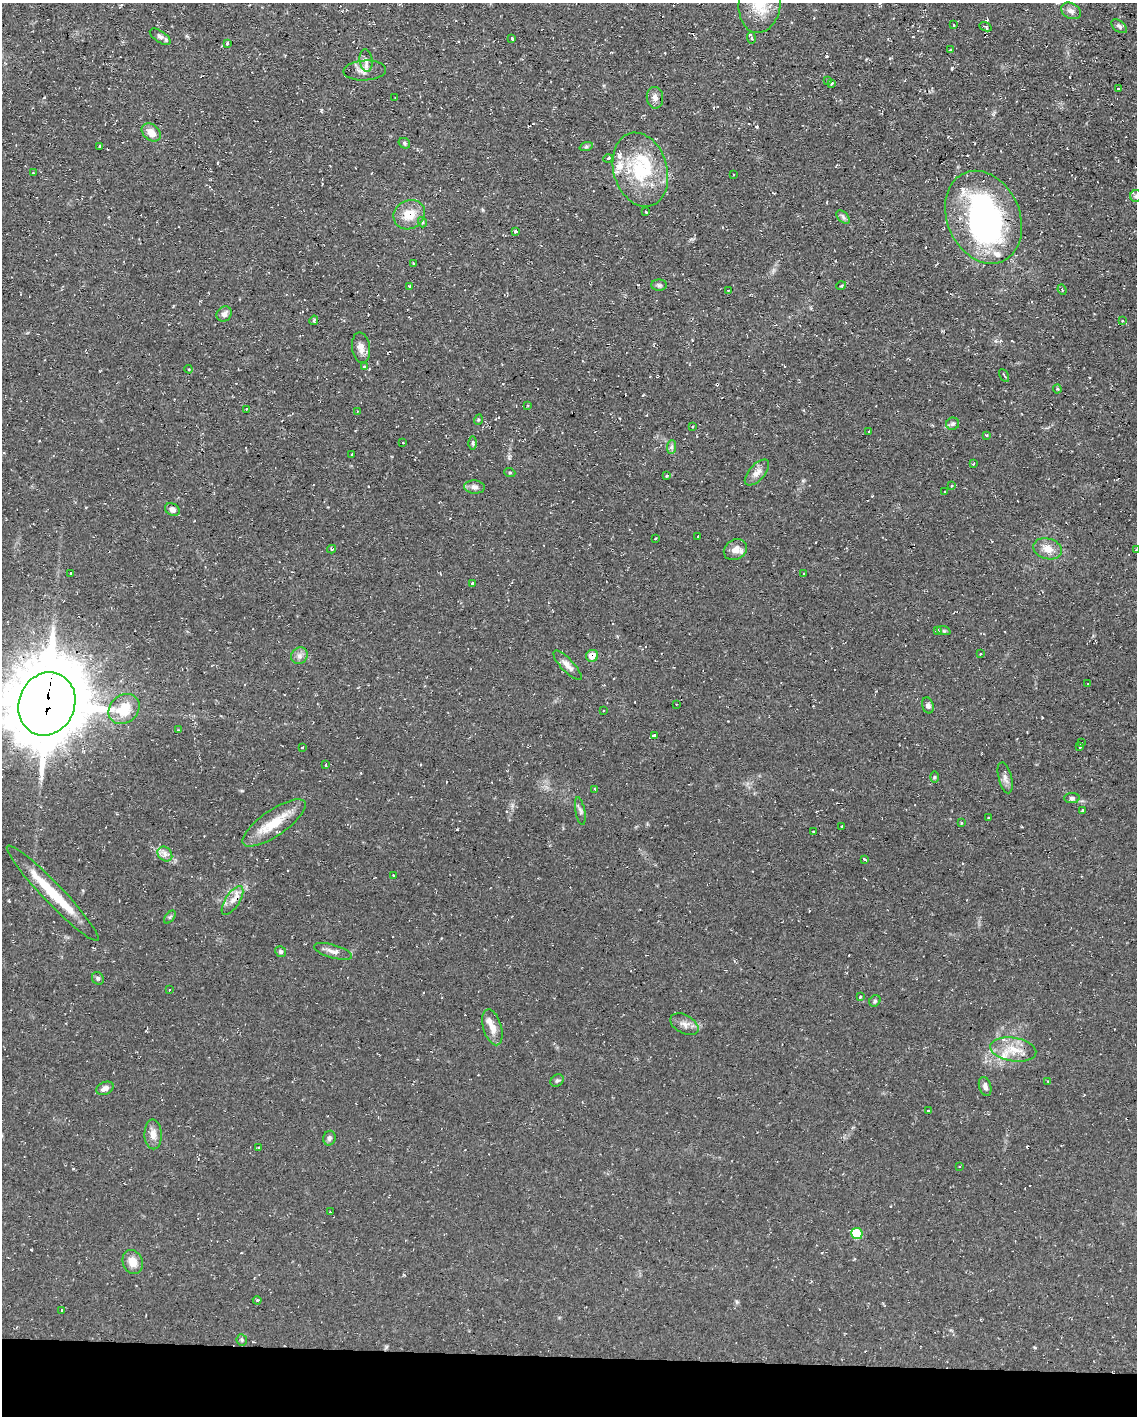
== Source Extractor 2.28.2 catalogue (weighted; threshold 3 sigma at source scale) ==
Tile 10 of 4 x 3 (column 2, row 3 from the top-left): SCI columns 1135-2269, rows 215-1628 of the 4538 x 4561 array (HDU 1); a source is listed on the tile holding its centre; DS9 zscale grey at full resolution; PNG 1139 x 1418 px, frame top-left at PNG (2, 3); each listed source drawn as its Kron ellipse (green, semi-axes under 4 px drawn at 4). Shown black and unused: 4% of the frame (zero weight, under 2 of 3 exposures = <1% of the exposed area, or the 3 px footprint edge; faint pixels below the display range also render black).
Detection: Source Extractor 2.28.2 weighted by HDU 2 'WHT'; one run over the whole footprint, this tile lists its part. Background 0.112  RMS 0.0077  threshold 0.0345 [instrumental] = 3 sigma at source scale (4.5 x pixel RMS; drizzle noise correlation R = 1.50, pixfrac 1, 0.05/0.05 arcsec/px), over >= 5 px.
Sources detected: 165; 1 inside a brighter object's white glare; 15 cosmic-ray / hot-pixel residue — neither listed nor drawn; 15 inside a brighter listed object's ellipse — not listed separately; the other 134 listed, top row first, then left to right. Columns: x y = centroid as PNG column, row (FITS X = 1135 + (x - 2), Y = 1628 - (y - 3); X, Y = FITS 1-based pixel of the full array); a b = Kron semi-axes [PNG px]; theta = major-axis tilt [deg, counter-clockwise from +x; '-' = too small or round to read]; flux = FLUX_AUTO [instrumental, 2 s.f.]
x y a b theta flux
760 3 30 21 83 24
1071 11 10 7 -28 3.3
953 25 3 2 - 0.78
1119 26 9 5 -38 2
985 27 6 4 -22 2.1
160 37 12 5 -34 2.6
512 38 3 3 - 2.6
751 38 6 3 -82 1
227 43 3 3 - 2.6
950 50 3 2 - 0.6
366 61 11 6 -82 3.5
365 70 21 10 3 6.4
828 80 3 3 - 1
832 83 3 2 - 0.67
1118 89 3 3 - 1.7
395 98 3 2 - 1
655 98 11 8 -84 4.2
151 132 10 7 -41 8.3
404 143 6 5 - 1.3
99 147 3 3 - 2
586 147 7 4 19 1.2
608 158 5 3 - 0.81
640 170 38 26 -74 46
33 173 3 3 - 0.9
733 175 3 2 - 1
1136 196 6 6 - 1.5
646 212 3 3 - 1.3
409 215 16 14 28 14
843 217 8 5 -47 1.9
983 217 48 36 -67 180
422 222 5 4 - 1.5
516 231 3 3 - 2.5
413 263 3 2 - 1.4
659 285 8 5 0 1.6
409 286 4 3 - 0.74
841 286 5 3 - 0.64
728 290 3 2 - 0.56
1062 290 5 3 - 1
224 314 8 7 - 3.2
314 320 5 4 - 1.6
1122 320 3 2 - 0.93
361 348 15 9 -82 5.2
364 367 4 3 - 0.82
189 369 4 3 - 0.99
1004 375 7 2 -61 0.82
1057 389 4 4 - 0.92
528 405 2 2 - 0.59
246 409 3 2 - 0.94
357 412 2 2 - 0.75
478 420 5 3 - 0.7
953 424 6 6 - 1.6
693 427 3 2 - 1.2
869 432 3 2 - 0.79
987 435 3 3 - 0.75
403 443 3 2 - 0.46
473 443 7 4 -89 1.3
671 447 7 4 88 1.5
352 454 2 2 - 0.62
973 464 3 2 - 0.66
510 473 5 3 - 0.8
757 473 16 8 48 5.6
667 476 3 3 - 0.99
952 486 3 3 - 0.77
474 487 10 6 -4 3.3
945 492 3 3 - 1.4
172 509 8 6 -31 3.7
698 536 3 2 - 0.75
655 538 3 2 - 0.7
332 549 4 4 - 0.99
1048 549 14 10 -15 8.3
735 550 12 9 31 6.1
1136 550 3 3 - 1.4
71 573 3 2 - 0.77
804 573 3 2 - 1
472 583 3 3 - 2.5
937 630 4 3 - 2.1
944 631 7 4 -18 1.2
981 654 3 2 - 0.76
299 656 9 8 - 3.5
592 656 6 6 - 10
567 665 19 6 -46 5.3
1088 684 3 2 - 1.1
47 704 32 28 67 5700
676 704 2 2 - 0.55
928 705 8 5 -73 2.4
124 709 17 13 41 19
603 711 3 2 - 0.87
178 730 3 3 - 0.59
654 736 4 3 - 58
1081 743 4 2 - 1
302 747 3 2 - 0.62
1080 747 3 2 - 0.92
326 765 3 2 - 0.95
934 777 6 4 89 0.97
1005 778 16 6 -75 3.5
595 789 3 3 - 1.7
1072 798 8 5 0 1.7
1082 810 3 2 - 0.7
580 811 14 5 -79 2.4
988 817 3 2 - 0.52
274 823 37 13 35 21
961 823 4 3 - 0.78
842 826 3 2 - 0.82
813 832 2 2 - 0.76
165 854 8 6 -46 3.3
864 859 3 3 - 1.3
394 876 3 2 - 0.71
53 893 65 10 -46 26
232 900 16 7 57 5.9
170 917 7 4 52 1.4
333 951 19 6 -17 4.5
281 952 5 5 - 1.5
98 978 6 5 - 1.8
169 989 3 3 - 2
860 997 3 3 - 1.5
875 1001 6 5 - 1.2
684 1024 15 9 -29 5
492 1027 18 9 -74 6.7
1013 1049 23 12 -9 14
557 1081 7 5 38 1.6
1048 1081 3 2 - 0.77
985 1087 10 6 -74 3
105 1088 9 6 22 3.5
928 1111 3 2 - 0.73
153 1134 15 8 -88 5.9
329 1138 7 6 - 2.1
258 1148 3 2 - 1.1
959 1167 3 2 - 0.55
330 1212 2 2 - 0.51
857 1234 6 5 - 26
133 1262 12 10 -67 8.5
257 1300 4 4 - 1.1
62 1310 3 3 - 1.4
242 1340 6 5 - 1.2
Overlapping masked pixels (flux is a lower limit): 4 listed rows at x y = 592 656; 47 704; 274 823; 232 900
Isophote crosses this tile's border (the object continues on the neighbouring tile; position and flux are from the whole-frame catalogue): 5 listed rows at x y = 760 3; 1071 11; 1136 196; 1136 550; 47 704
Unlisted compact peaks at least as high as the median listed source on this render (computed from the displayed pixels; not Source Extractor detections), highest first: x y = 952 68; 757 127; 321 110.